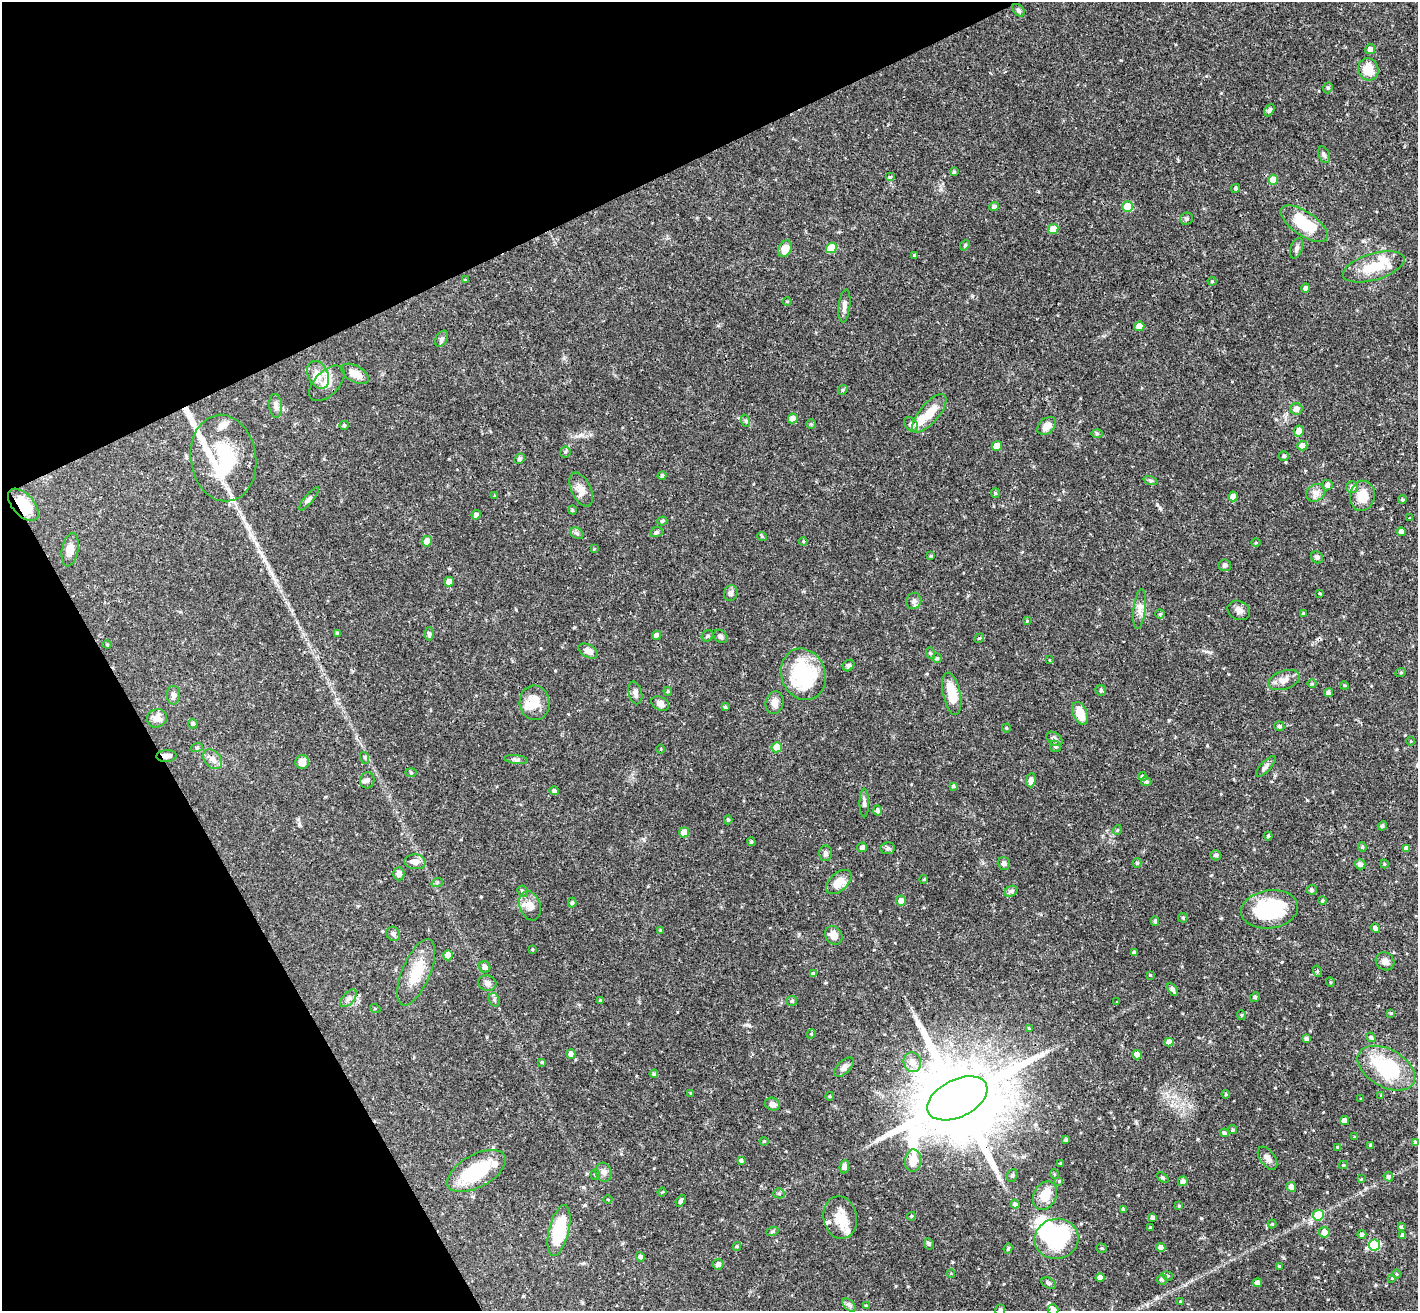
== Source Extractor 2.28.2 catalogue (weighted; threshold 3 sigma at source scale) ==
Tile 5 of 4 x 4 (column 1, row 2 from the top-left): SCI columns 56-1471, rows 2935-4243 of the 5771 x 5737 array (HDU 1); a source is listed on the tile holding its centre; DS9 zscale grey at full resolution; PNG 1420 x 1313 px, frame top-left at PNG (2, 2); each listed source drawn as its Kron ellipse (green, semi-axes under 4 px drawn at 4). Shown black and unused: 24% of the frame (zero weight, under 3 of 4 exposures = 6% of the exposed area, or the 3 px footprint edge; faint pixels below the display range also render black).
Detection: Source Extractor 2.28.2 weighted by HDU 2 'WHT'; one run over the whole footprint, this tile lists its part. Background 0.0569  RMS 0.0031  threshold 0.0141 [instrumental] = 3 sigma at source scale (4.5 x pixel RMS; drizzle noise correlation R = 1.50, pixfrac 1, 0.05/0.05 arcsec/px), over >= 5 px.
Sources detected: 299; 3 inside a brighter object's white glare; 1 long thin detection or spike segment (spike, bleed or trail) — neither listed nor drawn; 11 inside a brighter listed object's ellipse — not listed separately; the other 284 listed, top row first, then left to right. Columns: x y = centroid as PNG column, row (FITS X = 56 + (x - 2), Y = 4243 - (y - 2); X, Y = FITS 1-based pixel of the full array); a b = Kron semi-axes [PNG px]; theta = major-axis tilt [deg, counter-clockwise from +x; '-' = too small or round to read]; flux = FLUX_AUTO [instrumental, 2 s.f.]
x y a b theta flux
1019 10 7 5 -43 0.58
1370 49 5 4 - 1.3
1368 69 11 10 - 5.6
1328 88 6 4 70 0.51
1269 110 6 4 62 0.68
1324 155 8 5 -69 0.77
954 172 4 3 - 0.42
890 177 5 4 - 0.39
1273 180 5 5 - 4.2
1236 188 5 4 - 0.48
994 207 5 4 - 0.83
1127 207 5 5 - 7.8
1187 219 6 6 - 0.6
1304 224 27 12 -35 12
1053 229 5 5 - 3.3
965 245 5 4 - 0.41
831 248 5 5 - 8.4
1296 248 10 6 69 0.96
785 249 9 6 62 3.7
915 255 4 3 - 0.46
1374 267 32 13 17 8.6
466 280 4 3 - 0.37
1212 281 4 4 - 0.33
1306 288 4 4 - 0.95
787 301 5 3 - 0.28
844 306 17 6 83 1.5
1139 326 5 5 - 2.4
442 339 9 5 60 0.84
355 374 15 8 -28 3.5
318 375 14 10 -65 3.2
327 383 22 12 45 3.8
843 390 5 4 - 0.45
276 406 12 6 -85 1.4
1296 409 6 6 - 1.8
929 413 24 9 49 5.7
793 419 5 5 - 2.6
746 421 6 4 -71 0.41
811 424 5 5 - 0.38
911 424 8 6 -51 1.2
344 425 4 4 - 0.36
1047 426 10 7 44 2.6
1299 431 5 5 - 2.5
1097 434 6 4 0 0.44
997 446 5 5 - 3.6
1302 446 5 4 - 2.9
565 452 5 5 - 0.47
1284 456 5 5 - 0.6
223 458 43 33 -82 28
519 459 6 4 48 0.7
662 476 4 4 - 0.7
1150 480 7 3 -19 0.52
1327 485 5 5 - 0.97
1352 487 6 6 - 1.2
581 490 18 9 -64 2.9
995 493 5 4 - 0.4
1316 493 10 8 35 1.7
495 496 4 3 - 0.37
1233 496 5 4 - 1.8
1362 496 15 12 81 5
309 499 14 4 50 0.95
1402 499 4 4 - 0.38
23 505 19 10 -47 8.5
572 510 4 4 - 0.39
476 515 5 4 - 1.1
1410 518 3 2 - 0.57
662 521 5 4 - 0.54
656 532 6 5 - 0.51
1401 532 4 4 - 1.8
577 533 7 5 -31 0.68
762 536 5 3 - 0.29
427 541 5 5 - 2.5
803 541 4 4 - 0.31
1256 542 5 3 - 0.28
594 549 4 3 - 0.25
70 550 17 8 79 2.8
931 556 3 3 - 0.4
1317 557 6 5 - 0.73
1225 565 6 6 - 0.78
449 582 5 5 - 2.1
731 593 8 6 78 1
1320 593 4 3 - 0.27
914 601 8 7 - 1.3
1139 609 20 6 83 2
1239 610 12 9 -25 1.6
1160 614 4 4 - 0.35
1303 614 4 3 - 0.5
1027 621 4 4 - 0.26
337 633 4 3 - 0.37
429 634 6 4 -89 0.72
657 635 5 4 - 1.8
708 636 6 5 - 0.59
721 636 7 6 - 0.77
979 638 5 4 - 0.37
107 644 4 4 - 0.33
588 651 11 6 -29 2.1
930 653 6 4 -71 0.38
937 658 4 4 - 0.48
1049 660 3 2 - 0.22
849 665 6 5 - 0.68
1401 672 5 3 - 0.32
803 674 26 22 -70 24
1284 680 16 9 18 2.5
1312 684 5 3 - 0.32
1344 685 4 3 - 0.31
1101 690 5 5 - 0.52
668 691 4 4 - 0.36
635 693 11 6 -77 1.3
1329 693 4 4 - 0.82
952 694 21 8 -78 7.1
173 695 9 6 88 1
535 703 17 15 -84 5.1
774 703 11 9 76 2
660 704 9 6 -29 1.4
725 707 4 4 - 0.51
1080 713 11 7 -68 5.8
157 718 10 9 - 2.4
193 724 5 4 - 0.6
1279 726 5 4 - 0.61
1006 728 4 4 - 0.31
1054 739 9 6 -35 1.3
1411 741 5 3 - 0.26
1055 746 6 5 - 0.69
197 747 6 4 19 0.42
777 747 5 5 - 4.3
661 749 4 3 - 0.24
167 756 10 6 3 1.5
365 758 6 4 -71 0.43
213 759 11 7 -50 1.7
516 759 12 4 -6 0.79
302 762 7 7 - 2.3
1266 766 13 5 46 1
411 772 5 3 - 0.31
1142 776 4 4 - 0.54
367 780 8 7 - 1
1031 780 7 4 83 1.8
1146 781 5 5 - 0.62
953 786 4 4 - 0.56
554 791 5 4 - 0.76
864 803 14 4 90 0.99
878 810 5 4 - 0.95
728 820 4 4 - 0.48
1382 826 5 4 - 0.58
1117 830 5 3 - 0.27
684 832 5 5 - 2.5
1268 836 4 4 - 0.43
751 842 4 4 - 0.42
862 847 5 4 - 0.98
1362 847 4 4 - 0.35
888 848 7 6 - 0.73
1406 848 4 4 - 1.1
826 853 8 6 -90 0.87
1216 855 5 5 - 0.79
415 862 10 7 -5 2.1
1004 863 6 6 - 0.96
1137 863 5 4 - 0.51
1360 864 5 5 - 1.2
1384 864 4 4 - 0.3
399 874 6 5 - 1.4
924 879 4 3 - 0.29
839 882 15 9 43 4.2
437 883 6 3 20 0.39
1312 890 5 5 - 0.64
522 891 6 5 - 0.68
1011 891 7 5 30 0.69
901 901 5 5 - 1.9
1322 901 4 3 - 0.39
572 903 5 4 - 0.55
530 906 15 10 -70 2.8
1269 909 28 19 9 23
1183 918 5 4 - 0.46
1155 921 4 4 - 0.48
1375 928 5 4 - 1.1
661 930 4 3 - 0.39
393 934 7 6 - 1.1
834 935 10 8 -51 2.8
532 949 4 3 - 0.25
1134 952 4 4 - 0.55
448 955 5 5 - 2.7
1385 961 10 8 -37 1.5
485 967 6 5 - 1.2
1317 971 5 3 - 0.37
416 972 35 14 67 8.8
813 974 4 4 - 0.85
1150 975 3 2 - 0.23
1330 982 5 3 - 0.26
487 983 9 7 -18 1.3
1173 989 7 4 -60 1.2
1255 997 5 4 - 0.38
348 998 10 5 49 1.1
494 1000 7 5 -70 0.67
600 1000 4 3 - 0.28
792 1001 5 5 - 0.43
1117 1002 3 3 - 0.2
375 1008 5 3 - 0.28
1391 1013 4 3 - 0.35
1241 1015 5 4 - 0.38
1029 1028 4 3 - 0.3
811 1034 5 4 - 0.31
1371 1037 5 4 - 0.59
1306 1039 4 4 - 0.73
1169 1042 4 4 - 1.9
571 1054 4 4 - 1.5
1137 1055 5 4 - 3.3
542 1062 4 4 - 0.3
912 1062 10 9 - 2.2
844 1067 12 6 45 1.4
1386 1068 31 19 -29 21
654 1074 4 4 - 0.55
691 1093 4 3 - 0.33
1226 1094 4 4 - 0.37
1381 1095 4 4 - 0.28
830 1096 4 3 - 0.28
957 1098 32 18 26 6000
1361 1099 3 2 - 0.2
772 1104 7 6 - 1.5
1344 1121 4 4 - 2
1233 1130 4 4 - 0.53
1224 1133 4 4 - 0.63
1355 1137 4 3 - 0.35
1066 1140 4 4 - 0.47
764 1141 4 4 - 0.31
1416 1143 4 4 - 0.87
1371 1145 4 3 - 0.53
1338 1147 3 3 - 0.44
1267 1158 13 7 -54 1.6
741 1161 3 3 - 0.65
913 1161 11 8 83 3.8
1061 1163 3 3 - 0.34
1343 1165 4 4 - 0.3
844 1167 6 4 82 1.5
476 1171 32 16 29 19
604 1172 9 8 - 1.3
595 1174 5 4 - 0.4
1054 1174 5 3 - 0.28
1012 1175 6 5 - 0.53
1388 1177 5 4 - 0.76
1163 1178 7 4 -35 0.54
1361 1179 4 3 - 0.27
1059 1181 4 3 - 0.34
1183 1181 5 5 - 1.2
1291 1187 5 5 - 1.8
662 1192 4 3 - 0.26
779 1193 5 5 - 0.48
1045 1196 15 11 62 5.2
608 1199 4 3 - 0.29
681 1201 6 4 58 0.83
1015 1204 4 4 - 0.51
1179 1206 4 3 - 0.27
1123 1210 4 3 - 0.58
1318 1215 5 5 - 10
911 1216 4 4 - 0.31
840 1218 21 16 -80 5.5
1153 1218 4 4 - 0.77
1272 1224 4 4 - 0.32
1150 1227 4 3 - 0.28
1401 1227 4 4 - 0.44
559 1231 26 10 76 16
772 1232 6 4 19 0.4
1324 1232 5 5 - 3.3
1362 1234 4 4 - 0.63
1403 1236 4 3 - 0.77
1057 1239 22 20 12 20
929 1244 6 4 -63 0.67
1374 1245 6 5 - 15
737 1247 4 4 - 0.37
1008 1248 5 4 - 0.45
1101 1248 5 4 - 0.43
1161 1248 4 4 - 1.9
640 1257 5 4 - 0.78
718 1264 5 5 - 1.2
1279 1267 4 3 - 0.35
951 1273 4 3 - 0.26
1397 1274 4 3 - 0.28
1167 1276 5 4 - 0.42
1100 1278 4 4 - 2.1
1392 1278 3 3 - 0.22
1162 1279 5 5 - 0.82
1258 1282 4 4 - 1.1
1049 1283 8 5 -26 0.7
1181 1301 3 3 - 0.31
849 1305 8 4 -45 0.79
866 1306 4 3 - 0.39
1000 1310 6 5 - 0.67
1053 1310 5 5 - 1.2
Overlapping masked pixels (flux is a lower limit): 3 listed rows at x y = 23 505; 167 756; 957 1098
Isophote crosses this tile's border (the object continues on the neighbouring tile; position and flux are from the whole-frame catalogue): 3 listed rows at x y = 1416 1143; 1000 1310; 1053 1310